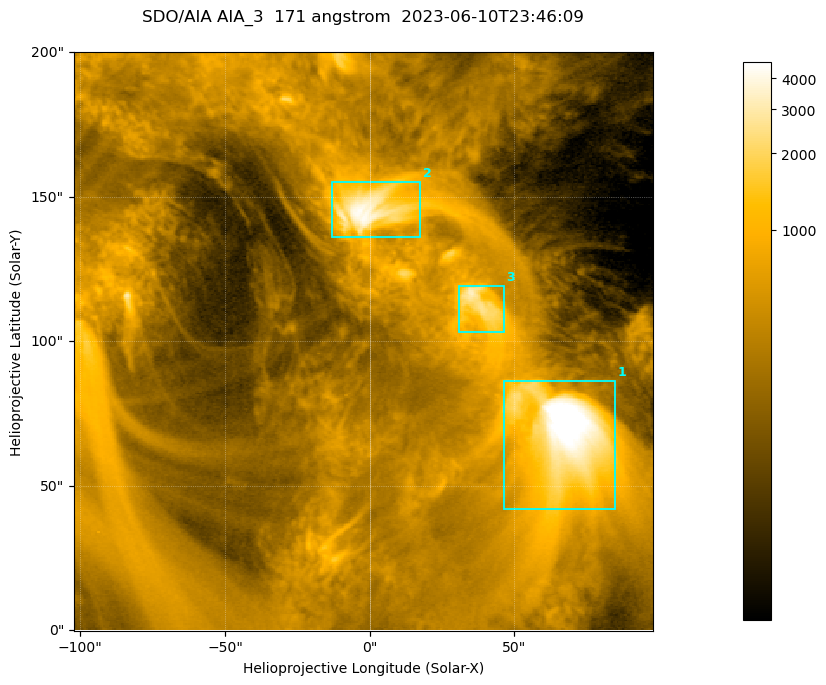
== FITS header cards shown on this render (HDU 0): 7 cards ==
TELESCOP= 'SDO/AIA '           / For AIA: SDO/AIA
INSTRUME= 'AIA_3   '           / For AIA: AIA_ATA1, AIA_ATA2, AIA_ATA3 or AIA_AT
WAVELNTH=                  171 / [angstrom] Wavelength
WAVEUNIT= 'angstrom'           / Wavelength unit: angstrom
DATE-OBS= '2023-06-10T23:46:09.351' / [ISO] Date when observation started; ISO 8
CTYPE1  = 'HPLN-TAN'           / CTYPE1; Typically HPLN
CTYPE2  = 'HPLT-TAN'           / CTYPE2; Typically HPLT

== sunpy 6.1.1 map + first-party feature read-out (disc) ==
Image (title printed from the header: SDO/AIA AIA_3  171 angstrom  2023-06-10T23:46:09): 334 x 334 px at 0.599 arcsec/px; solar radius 945 arcsec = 1577 px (partial field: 1.4% of the solar disc is inside the frame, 100% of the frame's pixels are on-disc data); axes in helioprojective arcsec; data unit not stated in the header (colour bar unlabelled)
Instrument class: DISC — disc imager (sunpy class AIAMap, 171 A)
Bright regions (active regions / flare kernels): reference = the on-disc median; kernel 3 px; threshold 5 sigma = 1097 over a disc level ~354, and >= 1.15x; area >= 111 px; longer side >= 4 px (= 2.4 arcsec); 3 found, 3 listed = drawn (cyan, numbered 1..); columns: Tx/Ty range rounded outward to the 2 arcsec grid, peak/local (2 s.f.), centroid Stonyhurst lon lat
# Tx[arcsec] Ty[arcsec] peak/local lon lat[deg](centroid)
1 46..86 42..86 19 +4 +4
2 -14..18 136..156 12 +0 +9
3 30..48 102..120 9.1 +2 +7